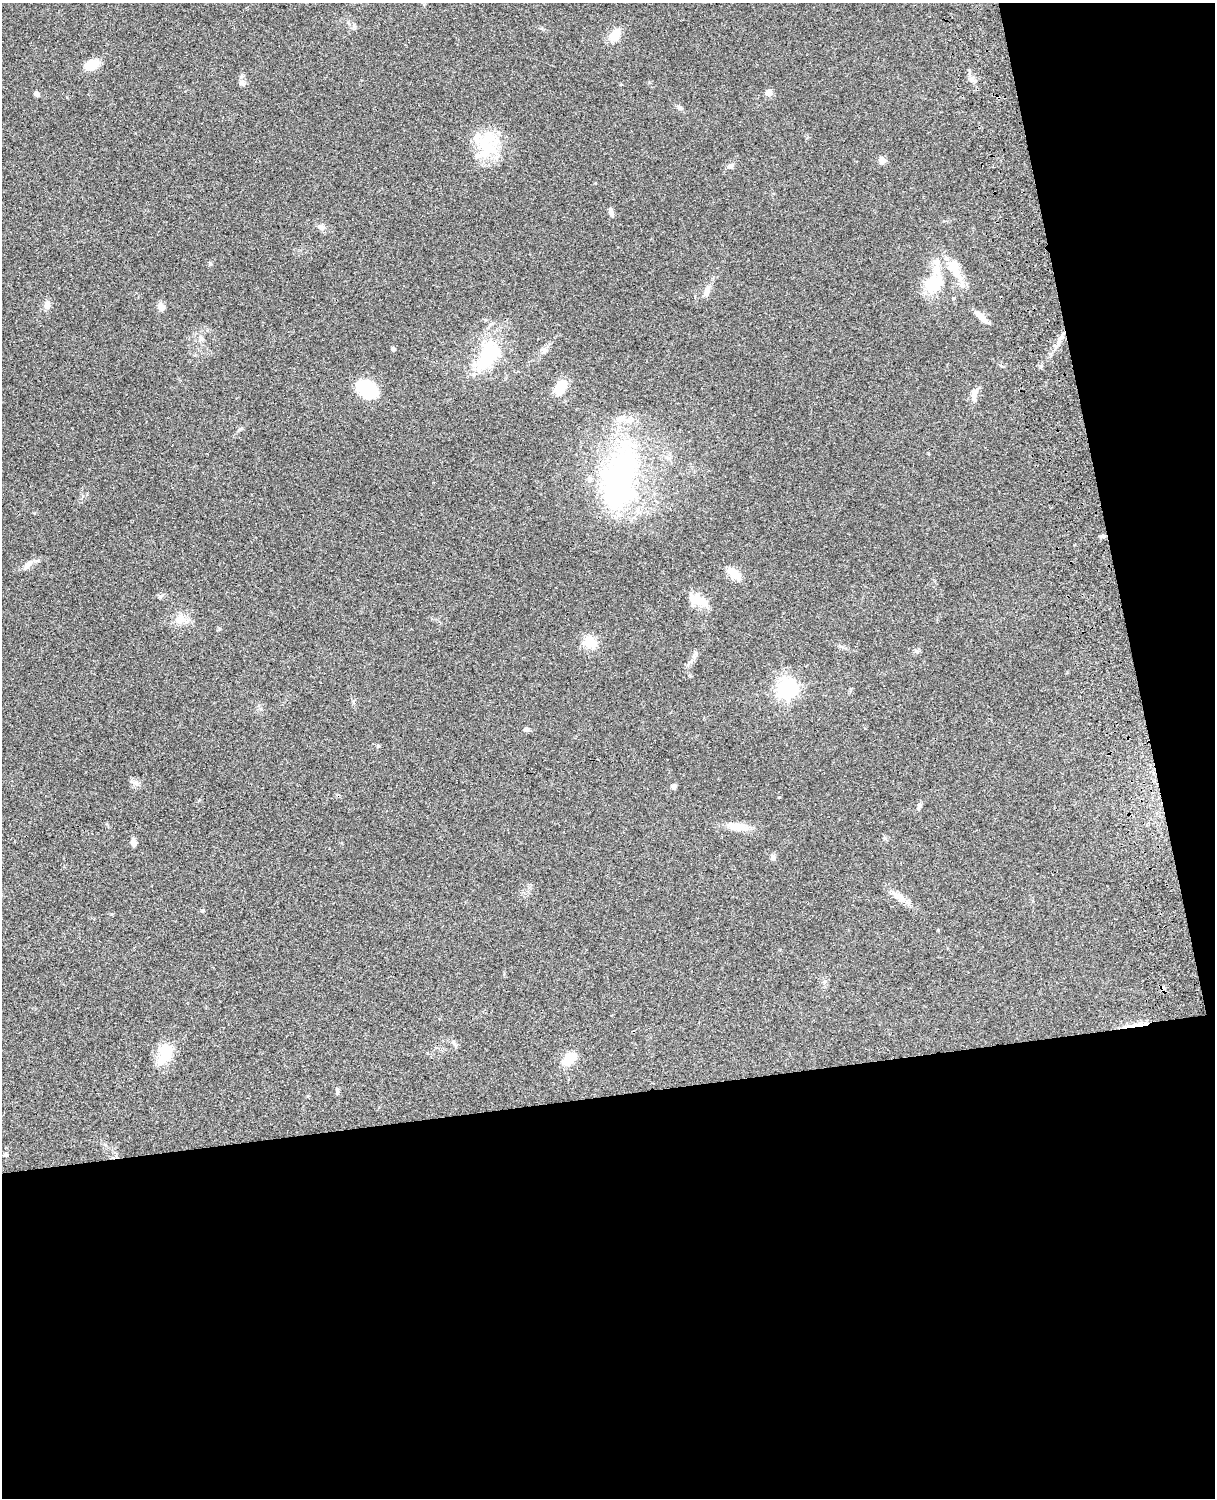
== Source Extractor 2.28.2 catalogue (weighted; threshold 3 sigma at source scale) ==
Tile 12 of 4 x 3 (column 4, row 3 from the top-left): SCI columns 3759-4971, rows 277-1772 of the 5089 x 4926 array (HDU 1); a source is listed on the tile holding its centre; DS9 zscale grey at full resolution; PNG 1217 x 1500 px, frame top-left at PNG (2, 3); no overlay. Shown black and unused: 33% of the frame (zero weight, under 3 of 4 exposures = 6% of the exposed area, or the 3 px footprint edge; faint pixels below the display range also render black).
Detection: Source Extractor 2.28.2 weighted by HDU 2 'WHT'; one run over the whole footprint, this tile lists its part. Background 0.076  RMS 0.0058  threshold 0.0261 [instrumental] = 3 sigma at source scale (4.5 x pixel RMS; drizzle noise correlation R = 1.50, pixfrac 1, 0.05/0.05 arcsec/px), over >= 5 px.
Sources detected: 53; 7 inside a brighter listed object's ellipse — not listed separately; the other 46 listed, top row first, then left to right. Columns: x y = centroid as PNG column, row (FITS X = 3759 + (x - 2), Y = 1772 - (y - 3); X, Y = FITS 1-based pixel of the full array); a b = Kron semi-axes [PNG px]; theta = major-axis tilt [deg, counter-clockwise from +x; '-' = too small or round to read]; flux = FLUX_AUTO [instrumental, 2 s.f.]
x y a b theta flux
348 23 6 4 -46 0.9
615 35 12 8 61 9.9
91 65 14 9 19 10
242 83 9 6 -40 1.8
769 93 5 5 - 9.6
37 94 6 5 - 1.7
486 141 29 18 39 20
882 160 9 8 - 2.3
731 166 7 7 - 1.8
611 212 8 5 -70 2.1
321 227 10 7 -15 2.4
210 264 5 5 - 0.78
933 283 26 21 29 21
707 291 14 7 63 3.4
47 305 11 8 85 3
161 307 11 8 -62 2.9
980 316 17 6 -43 5
1059 341 7 5 49 1.7
393 349 5 5 - 1
487 356 40 18 59 39
560 387 17 11 71 10
367 389 20 14 -31 31
974 396 11 7 -78 2.7
620 479 95 45 78 130
1103 536 7 5 -1 1.2
28 565 12 7 47 2.7
734 574 18 9 -39 7.8
698 600 23 11 -21 9.7
181 619 14 12 21 6.2
590 642 18 13 -43 8.6
693 656 7 4 71 1.3
786 688 7 7 - 290
526 730 7 5 -20 1.4
136 782 8 5 11 1.8
674 786 7 6 - 1.4
919 806 8 6 56 1.5
738 827 28 10 -7 8.3
133 843 8 5 -81 3.1
773 856 9 6 -51 1.5
898 896 27 8 -39 6
1138 1025 31 4 8 7
454 1044 12 3 -59 1.2
164 1054 30 13 70 16
569 1059 13 8 44 15
337 1091 8 4 88 1.1
5 1155 5 5 - 1.3
Overlapping masked pixels (flux is a lower limit): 1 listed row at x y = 1138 1025
Unlisted compact peaks at least as high as the median listed source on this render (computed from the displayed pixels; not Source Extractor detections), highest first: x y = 160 596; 111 914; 203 910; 779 797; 378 746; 680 108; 353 701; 541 28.